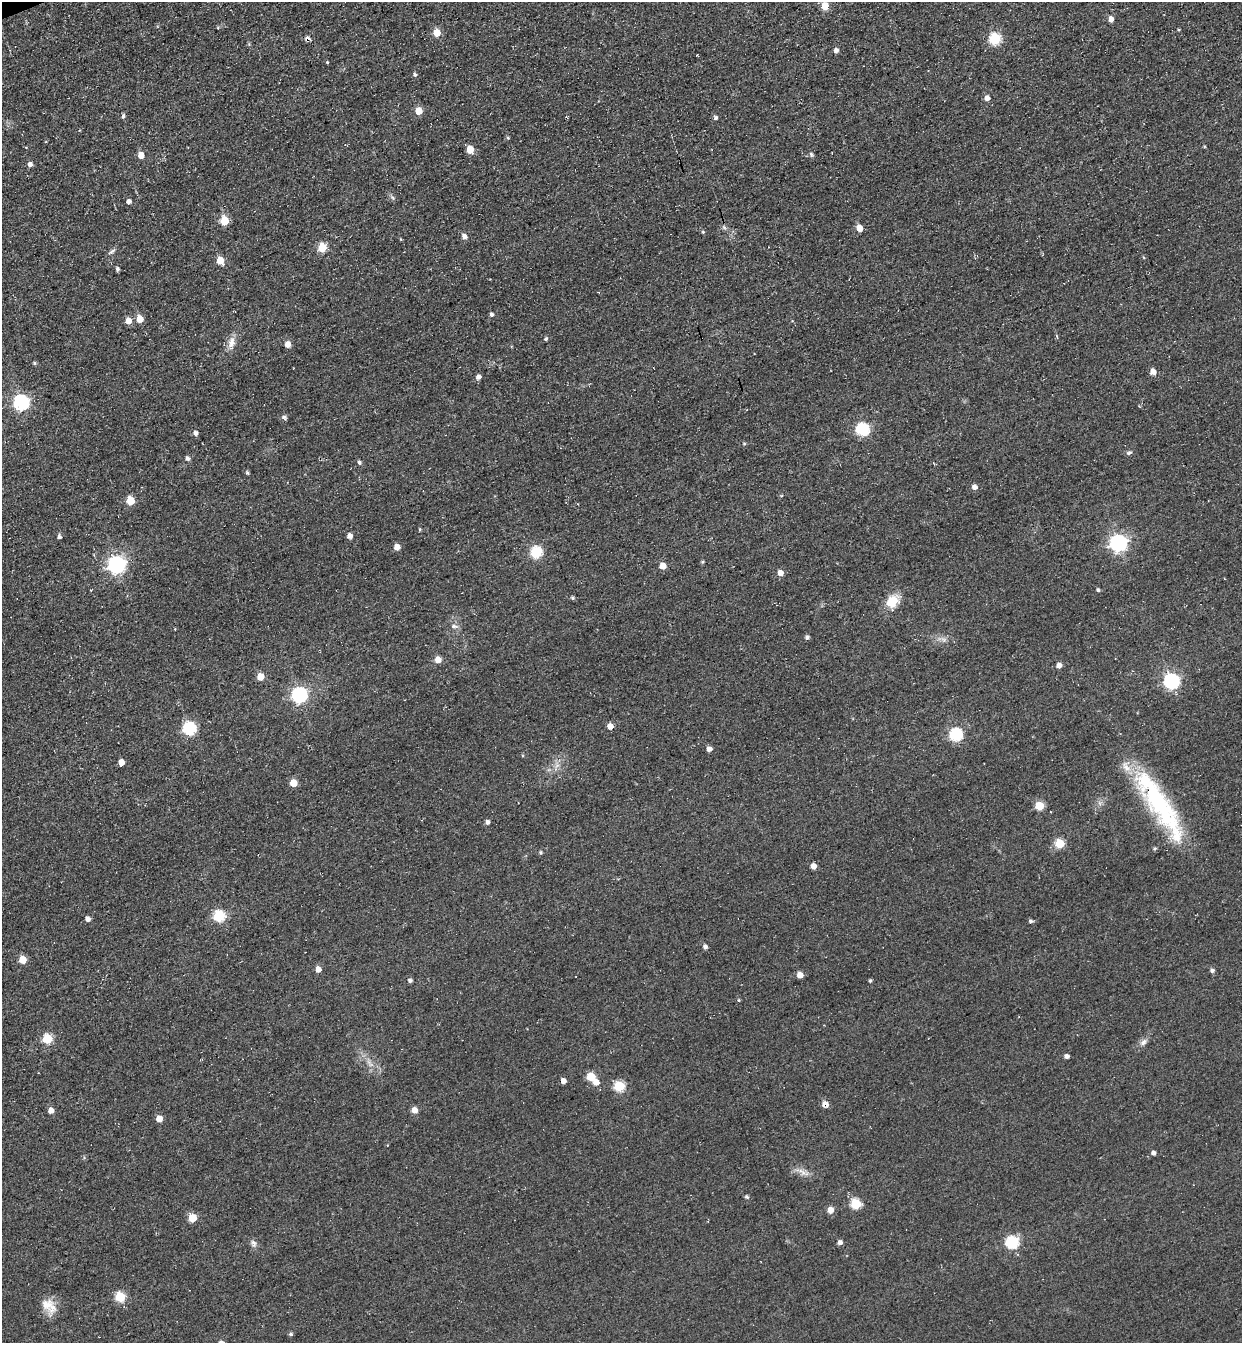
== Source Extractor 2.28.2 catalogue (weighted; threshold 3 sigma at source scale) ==
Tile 11 of 4 x 4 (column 3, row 3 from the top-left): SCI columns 2790-4029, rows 1405-2745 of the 5451 x 5491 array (HDU 1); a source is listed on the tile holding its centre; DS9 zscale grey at full resolution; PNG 1244 x 1345 px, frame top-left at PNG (2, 2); no overlay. Shown black and unused: <1% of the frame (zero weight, under 3 of 4 exposures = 7% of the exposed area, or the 3 px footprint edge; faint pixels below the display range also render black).
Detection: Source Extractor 2.28.2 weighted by HDU 2 'WHT'; one run over the whole footprint, this tile lists its part. Background 0.0477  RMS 0.017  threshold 0.0769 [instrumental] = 3 sigma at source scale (4.5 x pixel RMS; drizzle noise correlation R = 1.50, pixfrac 1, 0.05/0.05 arcsec/px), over >= 5 px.
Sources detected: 114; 1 cosmic-ray / hot-pixel residue — not listed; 2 inside a brighter listed object's ellipse — not listed separately; the other 111 listed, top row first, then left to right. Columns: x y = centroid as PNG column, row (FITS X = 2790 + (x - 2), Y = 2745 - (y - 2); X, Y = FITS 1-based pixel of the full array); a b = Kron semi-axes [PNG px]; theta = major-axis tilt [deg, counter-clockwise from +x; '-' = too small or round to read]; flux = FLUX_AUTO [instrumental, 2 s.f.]
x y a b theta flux
825 6 5 5 - 43
1111 19 5 4 - 11
437 33 5 5 - 30
995 39 6 6 - 140
836 50 5 5 - 5.5
327 62 3 3 - 1.5
415 75 5 5 - 3.4
987 98 6 5 - 8.2
419 111 5 5 - 31
123 116 5 4 - 4.5
715 118 5 5 - 3.8
508 138 4 4 - 2.1
470 150 5 5 - 38
811 154 5 5 - 3.3
141 155 5 5 - 17
30 164 5 5 - 7
129 201 6 5 - 4.9
224 221 5 5 - 60
724 227 6 6 - 3.4
859 228 5 5 - 22
703 232 5 4 - 2
464 236 7 6 - 6.3
322 248 5 5 - 66
112 251 12 4 37 4.2
220 260 5 5 - 36
117 269 5 4 - 3.7
491 314 5 4 - 3.8
140 319 6 5 - 23
128 321 6 5 - 16
546 339 5 4 - 3
231 343 18 8 82 15
287 344 5 5 - 14
34 363 4 4 - 2.5
1153 372 6 5 - 12
478 377 5 5 - 7.1
21 402 7 6 - 370
283 416 8 3 22 3.1
862 429 6 6 - 210
195 433 5 5 - 5.9
1129 453 7 5 35 3.5
188 458 5 5 - 4.6
359 462 6 5 - 3.4
248 472 7 3 -45 2.4
974 487 5 4 - 10
130 501 5 5 - 43
420 529 4 3 - 1.8
350 536 5 5 - 8.3
59 537 5 5 - 4.4
1118 543 7 7 - 560
397 547 6 5 - 12
536 552 6 6 - 140
116 565 7 7 - 640
663 566 5 5 - 19
780 573 6 5 - 9.9
1098 590 4 4 - 3
572 598 5 4 - 2.6
892 601 15 12 46 33
454 626 9 5 -13 5.2
807 637 4 4 - 4.6
438 660 5 5 - 19
1059 665 5 5 - 9.4
260 676 5 5 - 26
1171 681 7 6 - 400
299 695 7 6 - 400
610 726 5 5 - 14
189 729 6 6 - 220
956 735 6 6 - 190
709 749 5 5 - 9.4
121 762 5 4 - 14
293 783 5 5 - 28
1158 803 76 24 -56 230
1039 806 5 5 - 56
487 822 5 5 - 5
1060 844 5 5 - 66
1155 849 5 4 - 2.2
541 853 5 5 - 2.5
813 866 5 4 - 12
219 916 6 6 - 130
88 919 5 5 - 7.2
1031 921 5 4 - 3.7
705 947 5 4 - 6
22 960 5 5 - 35
318 969 6 5 - 9.6
1212 971 5 4 - 4.3
800 975 5 5 - 14
410 980 5 5 - 3.4
870 981 4 3 - 2.5
739 1000 5 3 - 1.4
47 1039 5 5 - 79
1143 1042 10 7 55 7.3
1066 1056 4 4 - 7.1
591 1077 5 5 - 57
563 1081 5 4 - 8.7
596 1082 5 5 - 16
619 1086 5 5 - 98
825 1104 7 6 - 12
51 1110 5 5 - 13
414 1110 5 5 - 15
159 1119 5 5 - 19
1153 1153 4 4 - 5.6
803 1172 18 6 -27 11
747 1197 6 4 -74 2.7
856 1204 6 5 - 86
830 1210 5 5 - 15
192 1218 5 5 - 44
840 1242 5 5 - 6.2
1012 1242 6 6 - 170
254 1243 12 5 -62 6
120 1297 6 5 - 86
48 1306 23 13 -37 26
291 1334 5 4 - 3.2
Overlapping masked pixels (flux is a lower limit): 1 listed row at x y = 825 1104